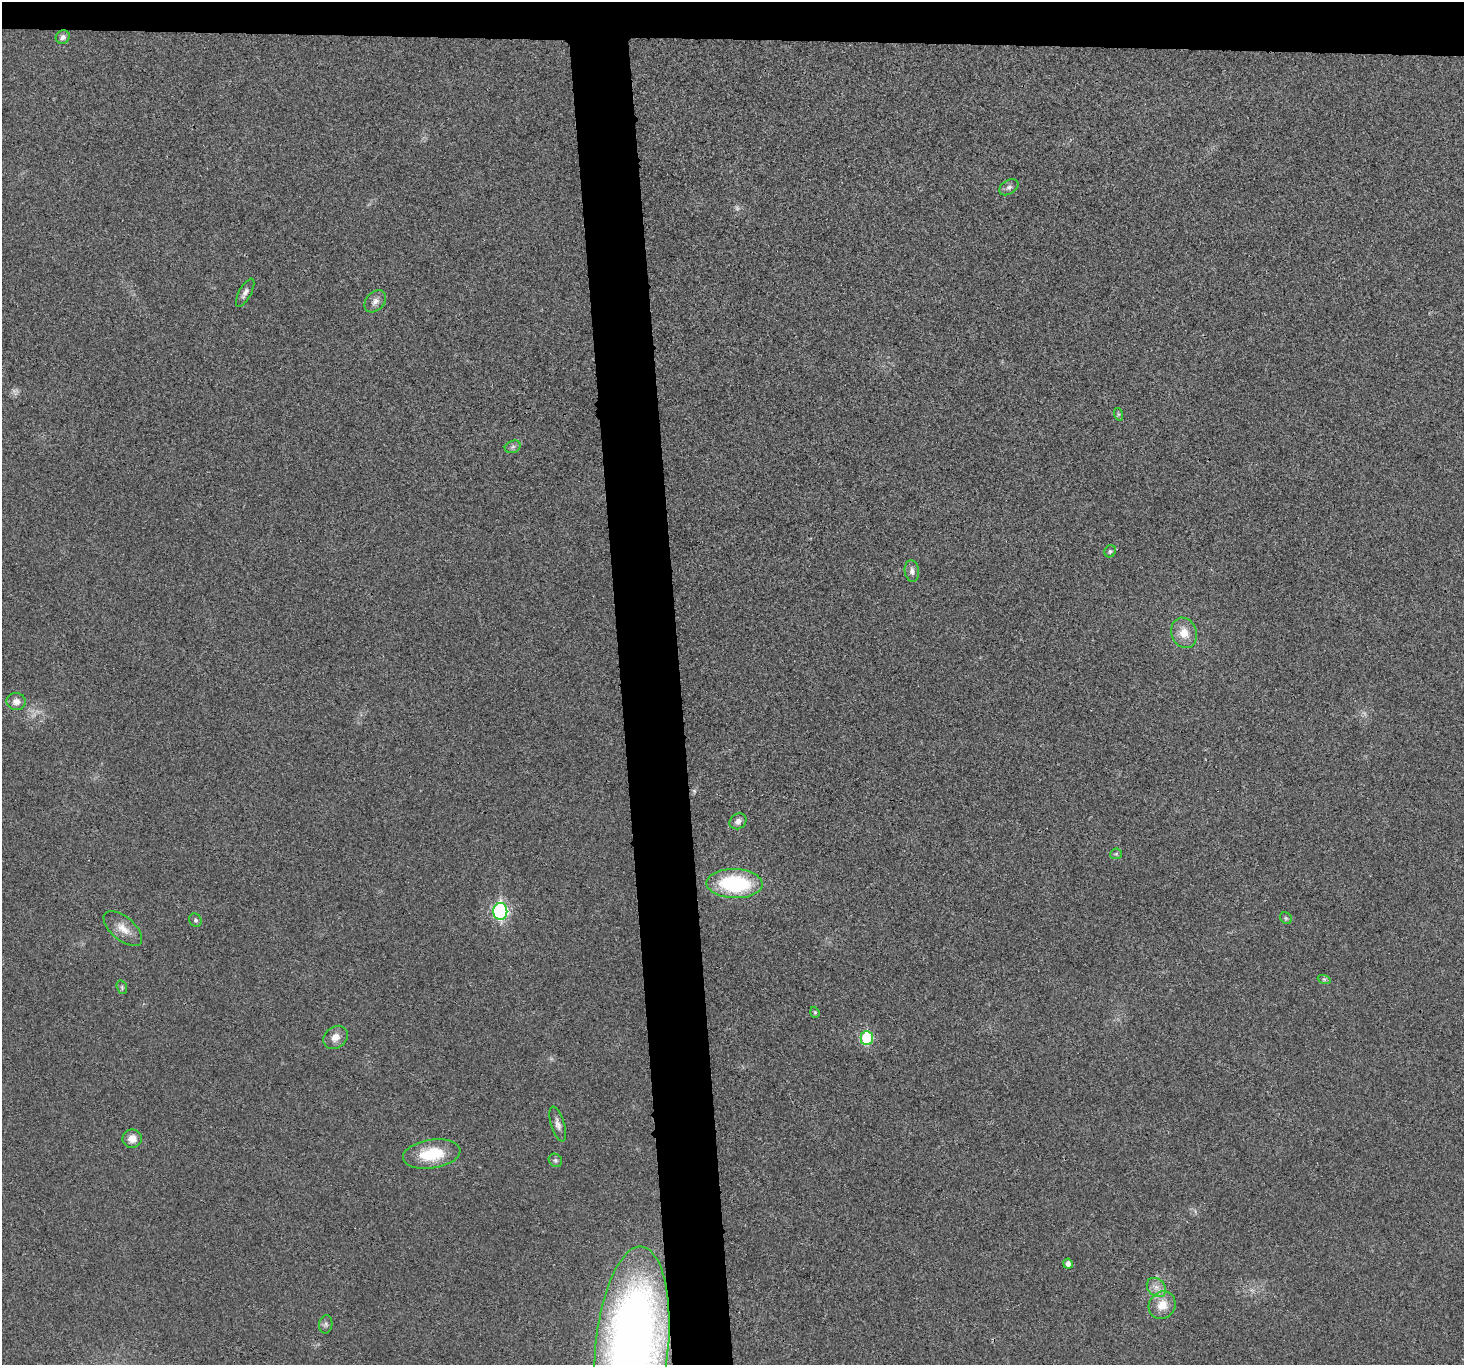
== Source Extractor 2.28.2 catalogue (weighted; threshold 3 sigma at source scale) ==
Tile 2 of 3 x 3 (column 2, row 1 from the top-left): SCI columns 1464-2925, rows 2858-4220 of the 4390 x 4370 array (HDU 1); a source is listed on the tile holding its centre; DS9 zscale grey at full resolution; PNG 1466 x 1367 px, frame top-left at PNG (2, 2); each listed source drawn as its Kron ellipse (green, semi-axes under 4 px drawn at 4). Shown black and unused: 7% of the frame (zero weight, under 3 of 4 exposures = <1% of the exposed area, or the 3 px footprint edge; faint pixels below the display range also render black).
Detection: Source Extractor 2.28.2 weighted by HDU 2 'WHT'; one run over the whole footprint, this tile lists its part. Background 0.0201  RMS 0.0059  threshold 0.0266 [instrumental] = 3 sigma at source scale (4.5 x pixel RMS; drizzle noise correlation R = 1.50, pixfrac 1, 0.05/0.05 arcsec/px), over >= 5 px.
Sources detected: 33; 2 too faint to see at this stretch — neither listed nor drawn; the other 31 listed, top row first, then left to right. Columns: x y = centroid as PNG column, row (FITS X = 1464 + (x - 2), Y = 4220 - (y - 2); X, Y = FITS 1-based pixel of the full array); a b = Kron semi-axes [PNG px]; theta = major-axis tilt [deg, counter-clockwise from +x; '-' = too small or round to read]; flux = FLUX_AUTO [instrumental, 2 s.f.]
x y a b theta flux
63 37 7 6 - 2.6
1009 187 10 6 31 2.1
245 293 16 6 61 2.8
375 301 12 9 46 3.5
1118 414 6 4 -72 0.85
513 447 8 6 22 1.6
1110 551 6 5 - 1
912 571 11 7 -82 2.6
1184 633 15 12 -70 8.7
16 701 9 8 - 3.6
738 821 9 7 35 3
1116 854 6 5 - 1
735 884 28 14 -2 52
500 911 8 7 - 110
1286 918 6 5 - 0.87
195 920 7 6 - 1.3
123 929 23 11 -41 7.6
1324 979 6 4 -18 0.93
122 987 7 5 -71 1
815 1012 6 4 -69 0.72
335 1037 13 10 38 4.8
867 1038 7 6 - 32
558 1124 18 7 -73 3.2
132 1139 9 9 - 5.2
432 1154 29 14 8 24
555 1160 7 6 - 1.3
1068 1264 5 5 - 3.1
1156 1287 11 8 -45 4
1162 1305 14 13 - 9.3
326 1324 9 6 80 1.6
632 1347 101 36 84 590
Isophote crosses this tile's border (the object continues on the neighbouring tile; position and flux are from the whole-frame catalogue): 1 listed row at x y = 632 1347